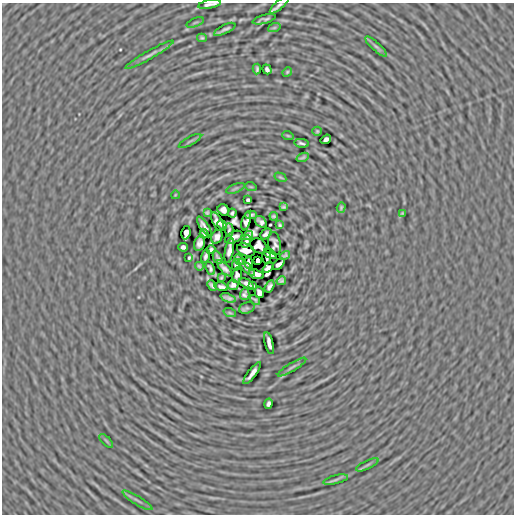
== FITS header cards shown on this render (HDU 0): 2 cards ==
NAXIS1  =                  512
NAXIS2  =                  512

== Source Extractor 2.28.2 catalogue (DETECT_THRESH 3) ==
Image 512 x 512 px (HDU 0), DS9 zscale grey, 1 PNG px = 1 image px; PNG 516 x 516 px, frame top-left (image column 1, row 512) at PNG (2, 3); each listed source drawn as its Kron ellipse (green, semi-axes under 4 px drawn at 4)
Background -8.74e-05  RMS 0.0065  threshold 0.0196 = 3 sigma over >= 5 px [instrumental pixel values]
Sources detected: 95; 3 with non-positive FLUX_AUTO (blend fragments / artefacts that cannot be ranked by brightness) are neither listed nor drawn; the other 92 listed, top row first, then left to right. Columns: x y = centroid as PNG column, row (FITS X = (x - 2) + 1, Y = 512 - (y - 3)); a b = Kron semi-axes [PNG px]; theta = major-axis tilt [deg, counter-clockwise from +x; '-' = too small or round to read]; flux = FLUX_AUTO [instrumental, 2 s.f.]
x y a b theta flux
209 4 11 3 10 1.6
279 5 12 3 41 1.4
264 19 12 2 15 0.91
195 22 9 3 21 0.54
274 28 6 4 19 0.55
225 29 12 2 27 1.2
202 38 5 4 - 0.56
376 46 14 3 -42 1.2
149 55 27 3 30 1.8
257 69 5 3 - 0.71
267 69 5 4 - 1.1
287 72 5 4 - 0.45
317 131 5 4 - 0.51
288 136 6 3 -19 0.4
326 139 5 4 - 1.8
190 141 12 3 28 0.87
301 143 7 3 -10 0.81
303 157 6 3 22 0.69
280 177 6 3 -30 0.5
251 187 5 3 - 0.4
235 188 10 3 21 0.65
175 195 4 2 - 0.31
248 200 4 3 - 0.75
283 207 4 3 - 0.55
341 207 5 4 - 0.61
223 210 6 5 - 1.9
207 213 4 3 - 0.53
232 213 4 3 - 0.67
402 213 4 3 - 0.43
251 215 6 3 0 0.97
274 216 4 3 - 0.61
246 221 9 4 74 1.3
217 222 10 5 -62 1.3
261 222 7 5 -44 1.2
222 225 5 4 - 1
280 225 3 3 - 0.59
204 226 11 4 -56 1.3
229 230 7 3 -87 0.87
186 233 7 4 81 2.1
204 234 4 3 - 0.63
266 234 6 4 40 1.1
248 236 5 2 - 0.72
217 237 7 5 64 1.9
234 237 9 5 27 1.5
246 242 6 3 65 0.8
200 243 8 5 73 1.9
274 244 12 6 -82 0.31
259 246 9 7 -37 1.3
183 247 5 4 - 1.3
211 250 4 3 - 0.83
229 250 12 4 80 1.8
246 250 9 6 -22 1.5
270 254 7 4 -31 1.4
285 255 5 3 - 0.76
205 256 6 3 75 1.1
189 258 3 2 - 0.56
218 258 7 3 -65 1
267 258 6 2 -82 0.75
239 260 5 4 - 0.77
258 260 4 4 - 7.8
249 263 6 4 -88 0.74
279 264 7 3 41 1.6
236 265 6 3 79 0.8
199 266 4 2 - 0.56
210 268 7 3 -66 1
224 268 10 4 -48 1.6
246 268 11 3 -45 1.3
268 268 6 3 39 0.94
256 274 7 4 -18 2.6
237 275 8 5 78 0.8
221 278 4 2 - 0.49
281 281 5 3 - 0.85
246 283 8 3 -26 1.6
233 285 5 5 - 1.1
212 286 6 3 -47 0.92
253 286 4 3 - 0.48
269 286 6 4 59 1.2
221 287 7 3 -12 1.1
259 292 6 4 -74 1.6
245 294 6 5 - 1.1
228 298 8 3 -20 1.3
255 300 5 2 - 0.63
247 308 8 5 19 0.71
230 313 6 4 -19 0.57
269 343 11 3 -76 2.1
292 367 16 2 32 1
252 373 13 3 53 1.9
268 404 5 3 - 1.2
106 441 9 3 -45 0.59
367 465 12 3 25 0.93
336 480 13 3 14 0.97
137 500 17 2 -31 1.3
At the frame edge (FLAGS 8, measured only in part): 1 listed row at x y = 209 4
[3 non-positive-flux detections neither listed nor drawn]